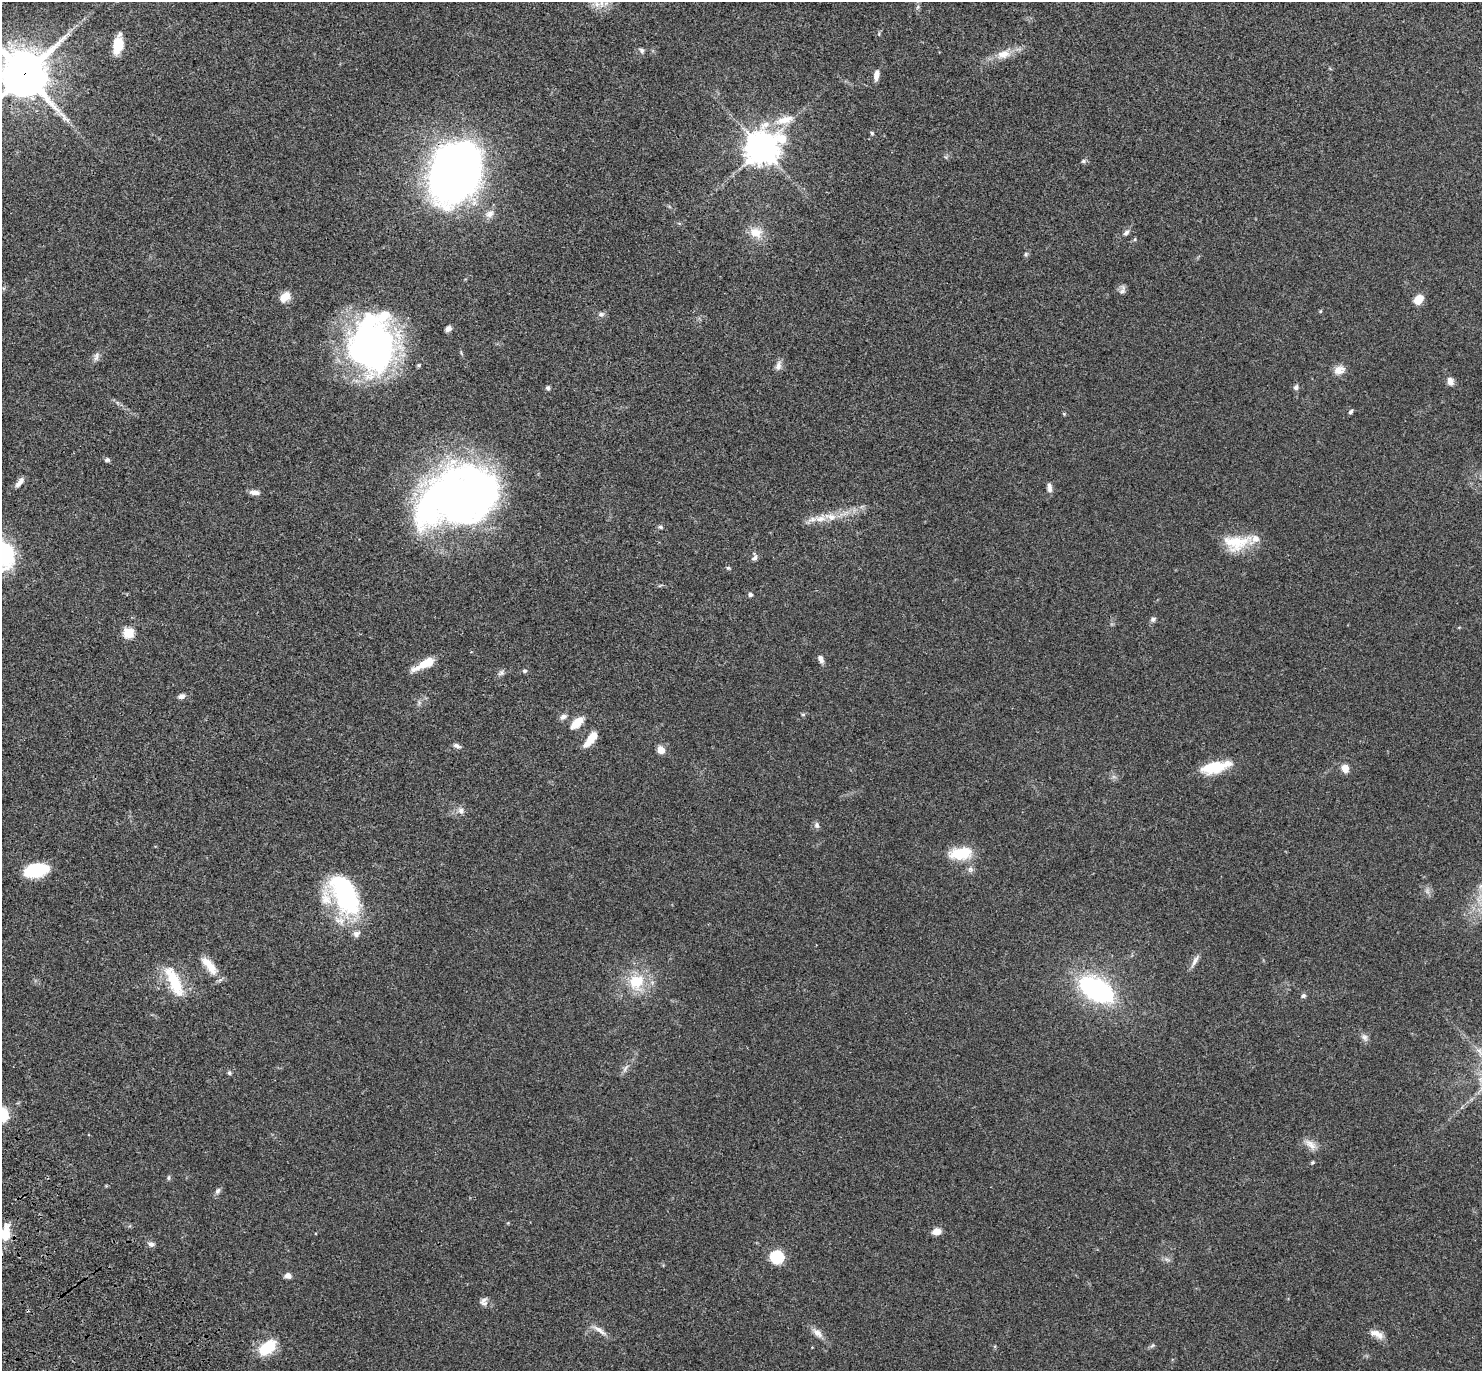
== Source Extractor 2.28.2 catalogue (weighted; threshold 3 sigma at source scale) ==
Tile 7 of 4 x 4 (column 3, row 2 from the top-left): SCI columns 3061-4540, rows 3010-4378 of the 6141 x 6133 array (HDU 1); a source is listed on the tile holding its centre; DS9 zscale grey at full resolution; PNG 1484 x 1373 px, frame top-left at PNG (2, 2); no overlay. Shown black and unused: <1% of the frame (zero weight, under 3 of 4 exposures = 6% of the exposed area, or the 3 px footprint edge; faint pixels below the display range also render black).
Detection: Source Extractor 2.28.2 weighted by HDU 2 'WHT'; one run over the whole footprint, this tile lists its part. Background 0.0512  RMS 0.0054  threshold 0.0244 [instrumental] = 3 sigma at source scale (4.5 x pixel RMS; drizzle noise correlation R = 1.50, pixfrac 1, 0.05/0.05 arcsec/px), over >= 5 px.
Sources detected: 96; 1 cosmic-ray / hot-pixel residue — not listed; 5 inside a brighter listed object's ellipse — not listed separately; the other 90 listed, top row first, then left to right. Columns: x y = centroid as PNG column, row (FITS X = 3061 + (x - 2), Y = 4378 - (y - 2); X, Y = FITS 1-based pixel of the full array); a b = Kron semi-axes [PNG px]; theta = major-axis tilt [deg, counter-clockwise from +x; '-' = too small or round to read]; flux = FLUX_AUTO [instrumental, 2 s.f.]
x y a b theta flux
918 7 7 4 87 1
118 45 18 9 80 11
641 50 8 6 -47 1.3
1003 54 20 12 16 7
24 74 16 16 - 2000
876 75 12 5 82 3.7
785 120 30 10 14 10
872 133 5 4 - 0.77
782 139 9 8 - 17
761 148 11 11 - 710
1083 161 7 5 3 1
455 172 41 30 61 630
490 214 12 10 32 3.4
756 232 19 13 -21 7.9
1126 233 11 6 48 1.8
1135 239 5 4 - 0.62
1026 254 6 5 - 0.91
1122 290 13 7 70 1.9
285 297 14 10 38 5.3
1418 299 10 7 49 7.6
1320 311 5 4 - 0.54
601 314 8 7 - 1.7
448 329 7 6 - 2.1
372 343 59 45 85 170
96 357 13 7 80 2
778 366 13 7 73 2.6
1339 370 15 11 20 4.2
1450 381 9 7 -77 3.1
1296 387 7 6 - 1.5
548 388 6 5 - 0.96
1351 411 6 5 - 1
1064 414 5 4 - 0.55
107 460 7 5 15 1.1
20 482 15 6 51 2.7
1050 489 8 7 - 1.7
254 492 12 6 -6 2.8
457 496 82 53 19 300
820 518 17 11 8 6.5
660 527 6 5 - 1
1236 543 36 19 7 17
754 557 10 7 74 1.7
728 568 5 4 - 0.79
750 594 5 5 - 1.2
1153 619 7 6 - 1.3
128 633 6 5 - 33
821 659 10 6 -64 2.3
425 664 28 8 27 10
525 671 6 5 - 0.94
501 673 9 7 31 1.6
181 696 8 6 13 2.2
803 714 6 4 -1 0.65
563 717 10 7 26 2
577 723 16 8 44 8.1
591 739 21 8 52 8.5
457 746 10 5 -24 1.6
661 750 9 8 - 4.4
1215 767 34 12 14 17
1345 768 8 7 - 4.9
461 810 9 8 - 2.4
817 825 9 7 -75 1.5
961 853 27 14 6 16
970 869 9 6 89 1.8
36 870 22 11 11 28
345 895 48 25 -63 68
1195 961 21 5 61 2.7
209 965 30 10 -51 8.7
174 982 37 12 -65 20
636 982 24 22 59 18
1096 989 20 11 -31 140
1303 996 7 5 26 1.1
1364 1037 12 8 -53 2.1
625 1068 13 5 54 2
229 1073 5 5 - 1.2
3 1115 17 12 -87 13
1310 1144 19 8 -40 4.2
1312 1162 5 4 - 0.68
168 1178 7 4 85 0.86
218 1191 9 7 70 1.6
937 1232 9 7 16 4.5
5 1234 11 7 80 20
151 1244 9 6 -12 1.8
777 1257 6 6 - 51
1167 1260 10 3 -21 1
288 1276 8 6 0 2.4
484 1300 12 7 39 2.3
599 1330 23 6 -35 3.6
817 1333 17 8 -42 3.8
1377 1334 19 8 -23 4.4
1152 1346 7 4 20 0.86
267 1347 19 11 36 20
Overlapping masked pixels (flux is a lower limit): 3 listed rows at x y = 24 74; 455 172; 457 496
Isophote crosses this tile's border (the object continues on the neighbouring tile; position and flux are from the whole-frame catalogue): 3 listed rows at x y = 24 74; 3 1115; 5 1234